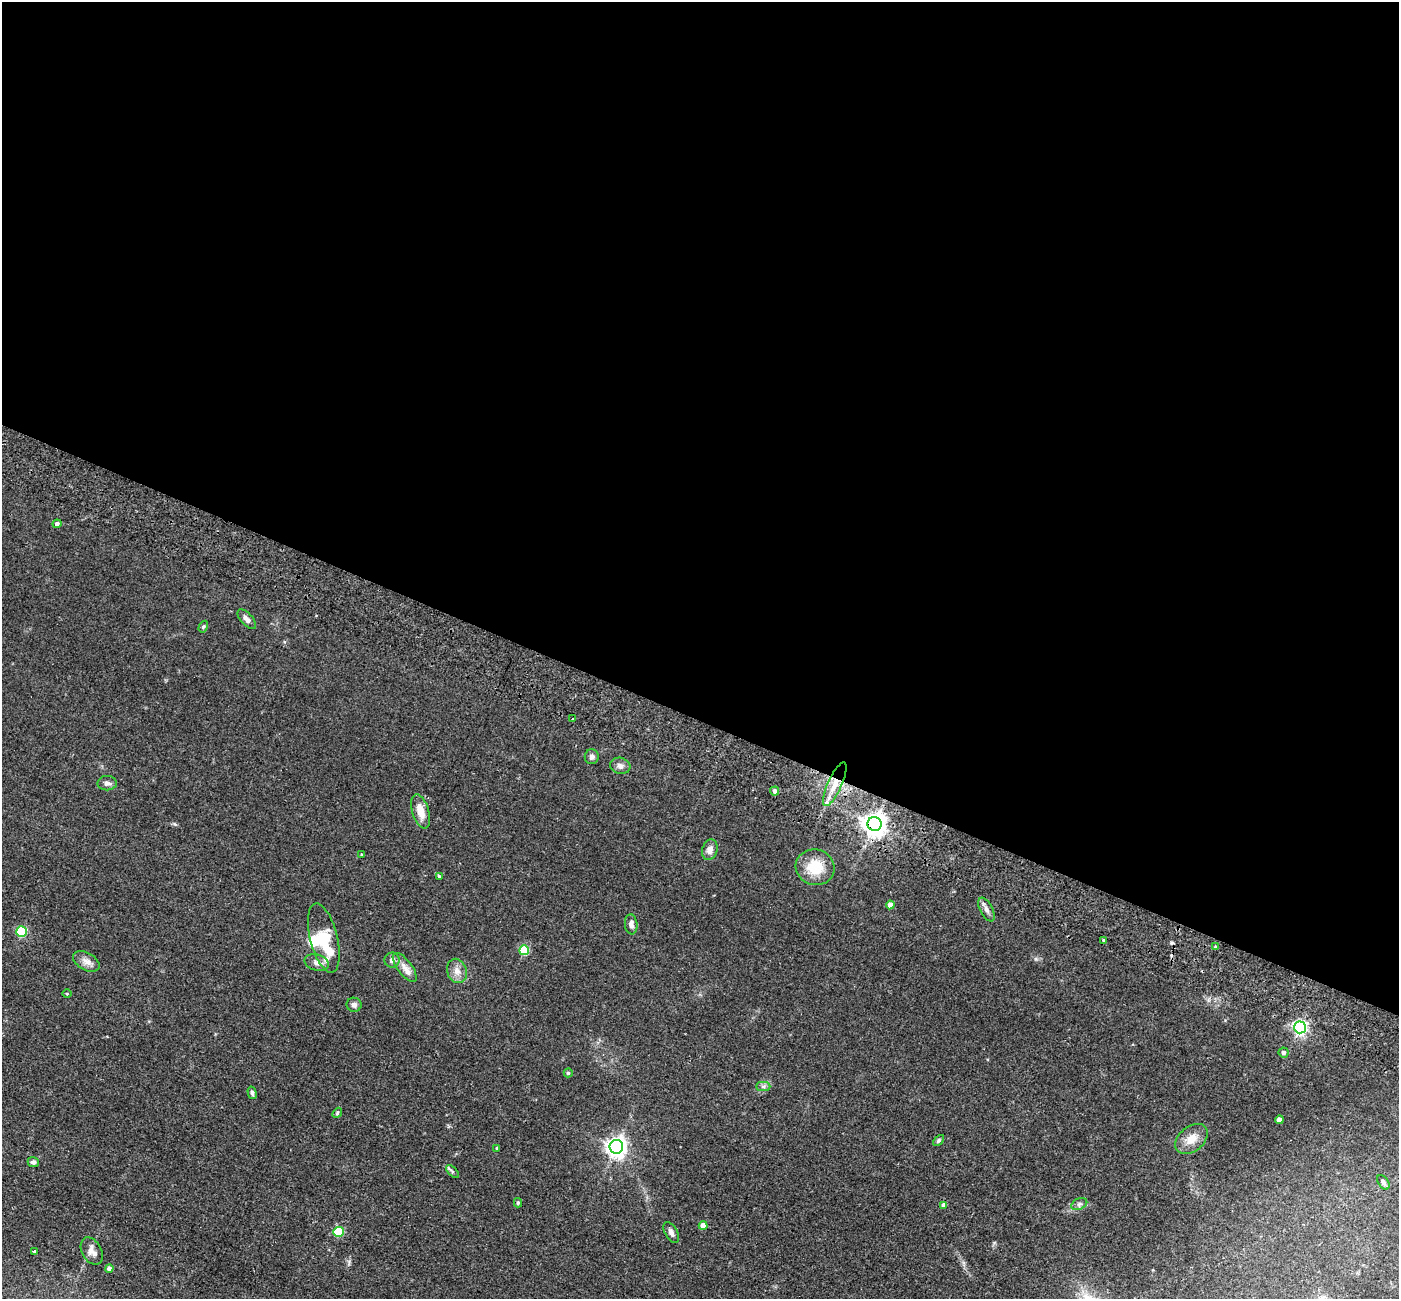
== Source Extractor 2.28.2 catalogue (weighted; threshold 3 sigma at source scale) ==
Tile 3 of 4 x 4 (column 3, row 1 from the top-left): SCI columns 2823-4219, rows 4219-5515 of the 5645 x 5710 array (HDU 1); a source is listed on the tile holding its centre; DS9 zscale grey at full resolution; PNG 1401 x 1301 px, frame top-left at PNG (2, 2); each listed source drawn as its Kron ellipse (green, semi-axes under 4 px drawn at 4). Shown black and unused: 55% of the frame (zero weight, under 2 of 3 exposures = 3% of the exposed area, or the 3 px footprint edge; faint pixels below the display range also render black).
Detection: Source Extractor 2.28.2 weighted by HDU 2 'WHT'; one run over the whole footprint, this tile lists its part. Background 0.0602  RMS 0.0078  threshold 0.0353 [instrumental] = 3 sigma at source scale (4.5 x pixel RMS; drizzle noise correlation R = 1.50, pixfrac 1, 0.05/0.05 arcsec/px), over >= 5 px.
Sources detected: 55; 1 inside a brighter object's white glare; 1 cosmic-ray / hot-pixel residue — neither listed nor drawn; the other 53 listed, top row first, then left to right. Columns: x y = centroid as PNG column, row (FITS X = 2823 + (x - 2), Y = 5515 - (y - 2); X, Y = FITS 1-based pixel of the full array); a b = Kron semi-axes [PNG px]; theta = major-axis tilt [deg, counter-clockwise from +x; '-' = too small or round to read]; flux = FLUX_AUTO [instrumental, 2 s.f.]
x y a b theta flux
57 524 4 4 - 2.5
247 619 12 6 -47 3.7
203 627 6 4 59 1.1
573 719 2 2 - 0.74
592 757 7 7 - 2.5
620 766 10 8 -13 3.4
107 783 9 7 1 2.8
835 784 23 7 66 12
775 791 4 4 - 2.2
421 811 17 8 -73 9.3
875 824 7 7 - 650
710 850 10 7 74 4.8
362 855 3 3 - 0.87
815 867 19 17 -15 21
439 876 3 3 - 1.2
890 905 4 4 - 4.7
986 910 13 6 -63 3.1
631 924 10 6 -84 3
21 931 5 5 - 55
324 938 35 13 -76 36
1104 940 3 3 - 2.5
1216 947 3 3 - 1.2
524 950 5 5 - 38
392 960 7 7 - 3.1
86 961 14 8 -29 5.1
317 963 12 8 -18 3.8
405 967 17 7 -53 6.2
457 971 12 9 -69 5.4
67 994 4 3 - 0.66
354 1005 7 7 - 2.6
1300 1027 6 6 - 190
1284 1052 5 5 - 2.3
568 1073 4 4 - 1.2
763 1086 7 4 0 1.6
252 1093 6 4 -75 1.8
337 1113 5 4 - 1
1279 1120 4 4 - 5.5
1191 1139 18 12 40 9.6
939 1140 6 4 46 1.2
616 1147 7 7 - 460
496 1148 4 3 - 0.65
33 1162 5 5 - 2.2
452 1172 8 4 -46 1.3
1383 1182 8 5 -55 2.2
518 1203 5 4 - 1.2
1079 1204 8 5 25 2.1
944 1205 4 4 - 4
703 1225 4 4 - 7.7
339 1232 5 5 - 39
671 1233 11 6 -60 3.1
34 1251 3 3 - 0.76
92 1251 14 9 -60 5.2
109 1269 4 4 - 3
Overlapping masked pixels (flux is a lower limit): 2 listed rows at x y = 835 784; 875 824